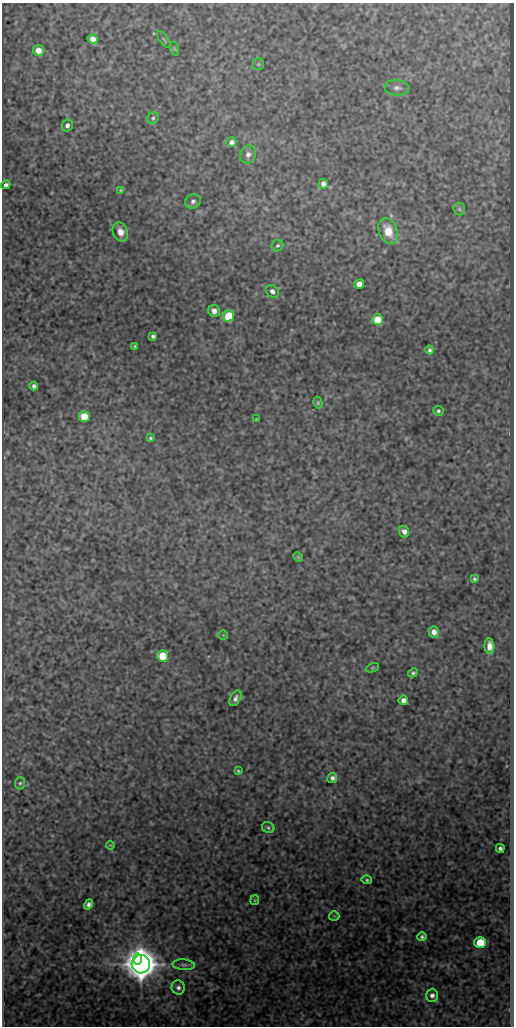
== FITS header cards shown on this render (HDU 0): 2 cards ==
NAXIS1  =                  512
NAXIS2  =                 1024

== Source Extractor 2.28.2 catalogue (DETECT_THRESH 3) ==
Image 512 x 1024 px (HDU 0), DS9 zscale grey, 1 PNG px = 1 image px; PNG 516 x 1028 px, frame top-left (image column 1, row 1024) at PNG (2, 3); each listed source drawn as its Kron ellipse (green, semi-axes under 4 px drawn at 4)
Background 327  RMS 0.81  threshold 2.43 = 3 sigma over >= 5 px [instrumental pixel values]
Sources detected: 60; all 60 listed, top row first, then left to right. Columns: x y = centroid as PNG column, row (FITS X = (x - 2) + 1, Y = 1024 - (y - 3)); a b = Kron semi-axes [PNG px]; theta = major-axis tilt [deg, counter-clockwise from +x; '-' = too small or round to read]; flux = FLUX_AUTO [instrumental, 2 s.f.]
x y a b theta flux
93 39 5 4 - 330
164 39 10 2 -54 73
175 49 7 4 -71 70
38 50 5 5 - 610
258 64 6 5 - 78
397 88 12 7 -5 240
153 118 6 5 - 100
67 125 6 5 - 190
231 142 5 5 - 250
248 154 9 7 69 250
323 184 5 4 - 300
6 185 5 3 - 140
121 190 4 3 - 65
193 201 8 7 - 180
459 209 6 6 - 100
388 231 13 9 -69 990
120 232 10 7 -67 460
277 246 6 5 - 94
359 284 5 5 - 400
272 291 7 5 -40 210
214 311 6 5 - 330
229 316 6 5 - 3500
378 320 5 5 - 1900
153 336 4 4 - 120
135 346 3 3 - 81
430 350 4 4 - 110
34 386 4 4 - 140
318 403 6 4 -77 81
438 411 5 5 - 94
84 416 5 5 - 1600
256 419 2 2 - 33
150 438 4 3 - 82
404 532 6 5 - 260
298 557 5 4 - 62
474 579 4 4 - 94
434 632 5 5 - 340
223 635 4 4 - 56
489 646 8 5 -88 380
163 656 5 5 - 2100
373 668 7 4 20 71
413 673 5 4 - 100
235 698 8 5 60 230
403 700 5 4 - 270
238 771 4 3 - 72
332 778 5 5 - 180
20 783 6 5 - 94
268 828 6 5 - 100
111 845 4 2 - 52
500 848 4 4 - 150
367 880 5 4 - 91
255 900 5 4 - 60
88 904 5 4 - 180
334 916 5 5 - 62
422 937 5 4 - 110
480 943 5 5 - 2500
138 959 5 4 - 20000
141 964 9 9 - 140000
184 965 11 5 -4 160
178 987 7 6 - 180
432 995 7 6 - 220